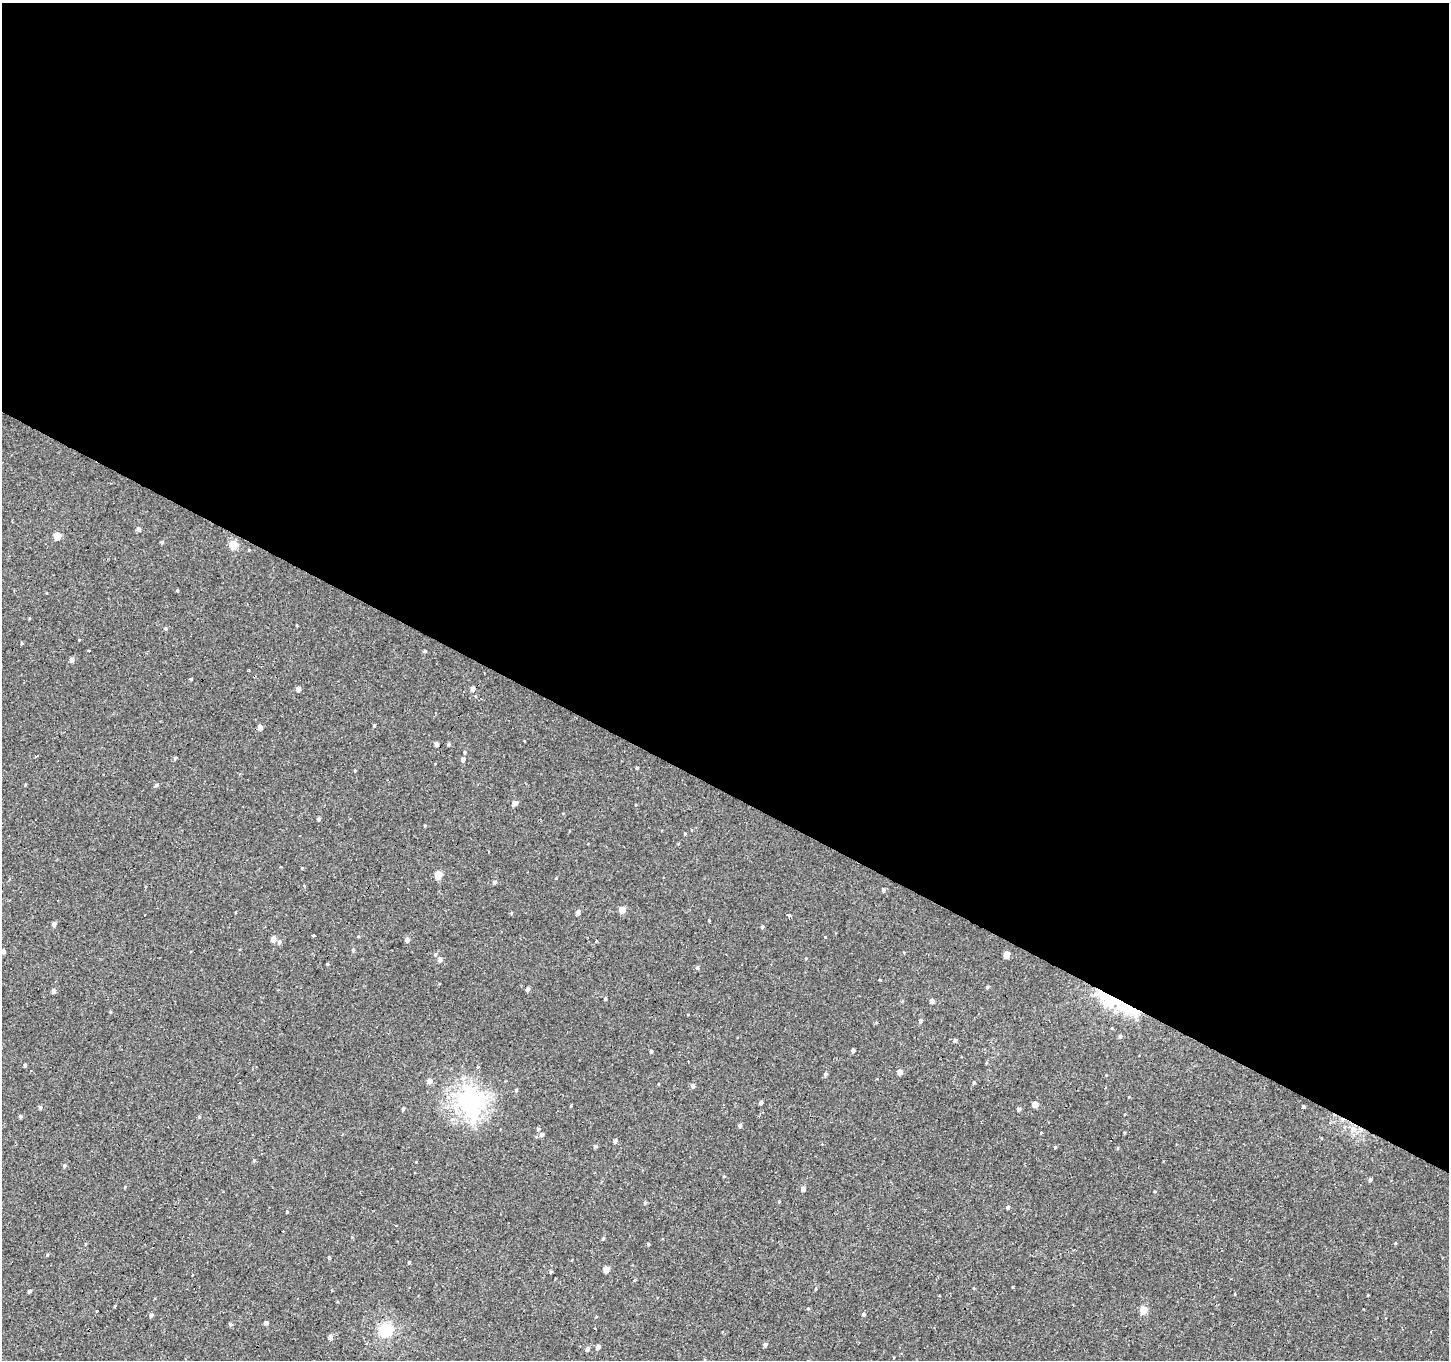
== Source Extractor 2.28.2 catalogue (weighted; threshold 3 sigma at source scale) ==
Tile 3 of 4 x 4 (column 3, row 1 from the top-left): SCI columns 2898-4344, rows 4333-5690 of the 5792 x 5881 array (HDU 1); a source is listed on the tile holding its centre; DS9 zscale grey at full resolution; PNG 1451 x 1362 px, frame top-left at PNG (2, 3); no overlay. Shown black and unused: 58% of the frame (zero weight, under 2 of 3 exposures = <1% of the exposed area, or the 3 px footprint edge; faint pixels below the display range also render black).
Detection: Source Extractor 2.28.2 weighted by HDU 2 'WHT'; one run over the whole footprint, this tile lists its part. Background -5.20e-04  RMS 0.004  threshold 0.0181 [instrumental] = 3 sigma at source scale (4.5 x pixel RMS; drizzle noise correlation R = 1.50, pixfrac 1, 0.0396/0.0396 arcsec/px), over >= 5 px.
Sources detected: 124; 3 inside a brighter object's white glare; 9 cosmic-ray / hot-pixel residue — not listed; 2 inside a brighter listed object's ellipse — not listed separately; the other 110 listed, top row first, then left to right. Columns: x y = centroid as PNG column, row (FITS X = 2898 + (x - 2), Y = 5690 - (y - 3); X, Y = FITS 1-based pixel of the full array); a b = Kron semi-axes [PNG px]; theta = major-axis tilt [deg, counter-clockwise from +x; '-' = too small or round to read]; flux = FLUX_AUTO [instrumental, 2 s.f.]
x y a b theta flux
138 529 4 4 - 1.2
57 536 5 5 - 8.1
162 542 4 4 - 0.53
233 545 5 5 - 13
166 628 5 5 - 0.57
79 640 4 2 - 0.3
21 643 4 3 - 0.42
425 651 4 3 - 0.47
71 660 5 4 - 1.5
191 679 3 3 - 0.36
298 689 4 4 - 1.7
472 689 4 4 - 1.4
374 726 4 3 - 0.36
260 727 5 4 - 1.7
436 744 4 3 - 1.5
175 758 5 4 - 0.48
463 760 5 5 - 1.1
637 768 4 3 - 0.47
156 785 5 4 - 0.65
514 803 5 4 - 2.4
319 819 4 3 - 0.81
438 875 5 4 - 9.7
494 882 5 4 - 0.87
883 890 5 4 - 0.71
622 910 4 4 - 4.7
578 912 4 4 - 1.4
511 913 4 3 - 0.38
789 915 3 3 - 1.5
709 920 3 3 - 0.3
54 924 4 4 - 1.4
762 927 4 3 - 0.72
313 936 3 3 - 4.5
826 937 3 3 - 1.7
273 939 4 4 - 3.1
407 940 5 5 - 1.3
279 942 5 5 - 0.89
353 950 4 4 - 0.57
3 951 4 4 - 1.2
435 954 5 4 - 0.58
1006 954 5 4 - 5.2
806 958 4 2 - 0.27
440 960 4 4 - 1.7
327 964 5 3 - 0.33
697 968 5 4 - 0.86
987 987 4 4 - 0.48
528 989 4 3 - 1.2
53 991 5 4 - 1.2
605 999 4 3 - 0.53
932 1001 4 4 - 1.5
1126 1007 29 17 -21 15
110 1012 4 3 - 0.34
921 1021 5 4 - 0.83
1120 1036 5 4 - 0.68
955 1040 4 4 - 0.77
853 1050 4 4 - 0.99
651 1051 4 3 - 0.63
25 1065 4 3 - 0.67
900 1072 4 4 - 2.5
825 1074 4 4 - 0.76
429 1081 5 5 - 2.3
974 1083 4 3 - 0.44
693 1086 5 4 - 1.3
516 1090 5 4 - 0.44
469 1101 8 7 - 220
761 1102 4 4 - 1
1035 1104 4 4 - 2.9
40 1107 4 4 - 0.8
1303 1107 4 3 - 0.51
403 1109 4 3 - 0.71
1019 1109 4 4 - 0.88
20 1116 4 4 - 0.65
199 1117 4 4 - 0.43
740 1125 5 4 - 0.91
1353 1129 8 7 - 2.2
1041 1133 3 2 - 0.56
541 1134 5 5 - 1.2
615 1141 4 4 - 1.2
596 1146 5 4 - 0.64
1055 1147 3 3 - 0.51
254 1160 4 3 - 0.39
64 1166 5 5 - 0.61
415 1173 3 3 - 0.7
724 1176 4 2 - 0.28
1370 1180 4 4 - 0.92
125 1187 4 3 - 0.32
803 1189 4 4 - 1.6
645 1203 5 4 - 0.51
1008 1207 4 3 - 0.78
287 1212 3 3 - 0.28
396 1225 3 2 - 0.51
603 1238 4 4 - 0.45
1395 1243 5 3 - 0.36
47 1255 4 3 - 0.36
329 1258 4 3 - 0.48
409 1262 3 3 - 0.5
606 1269 4 4 - 4.3
551 1272 4 3 - 0.5
29 1291 4 3 - 0.73
808 1309 4 4 - 0.39
1143 1310 5 4 - 8.5
96 1311 3 2 - 0.31
863 1314 4 4 - 0.63
151 1315 5 4 - 0.81
266 1323 5 4 - 0.99
230 1324 4 4 - 0.72
386 1330 6 5 - 54
330 1337 5 4 - 1.4
765 1345 4 4 - 0.86
598 1347 4 4 - 1.5
587 1349 5 4 - 1
Overlapping masked pixels (flux is a lower limit): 1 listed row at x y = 1126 1007
Unlisted compact peaks at least as high as the median listed source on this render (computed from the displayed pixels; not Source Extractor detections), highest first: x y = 177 590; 648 1244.